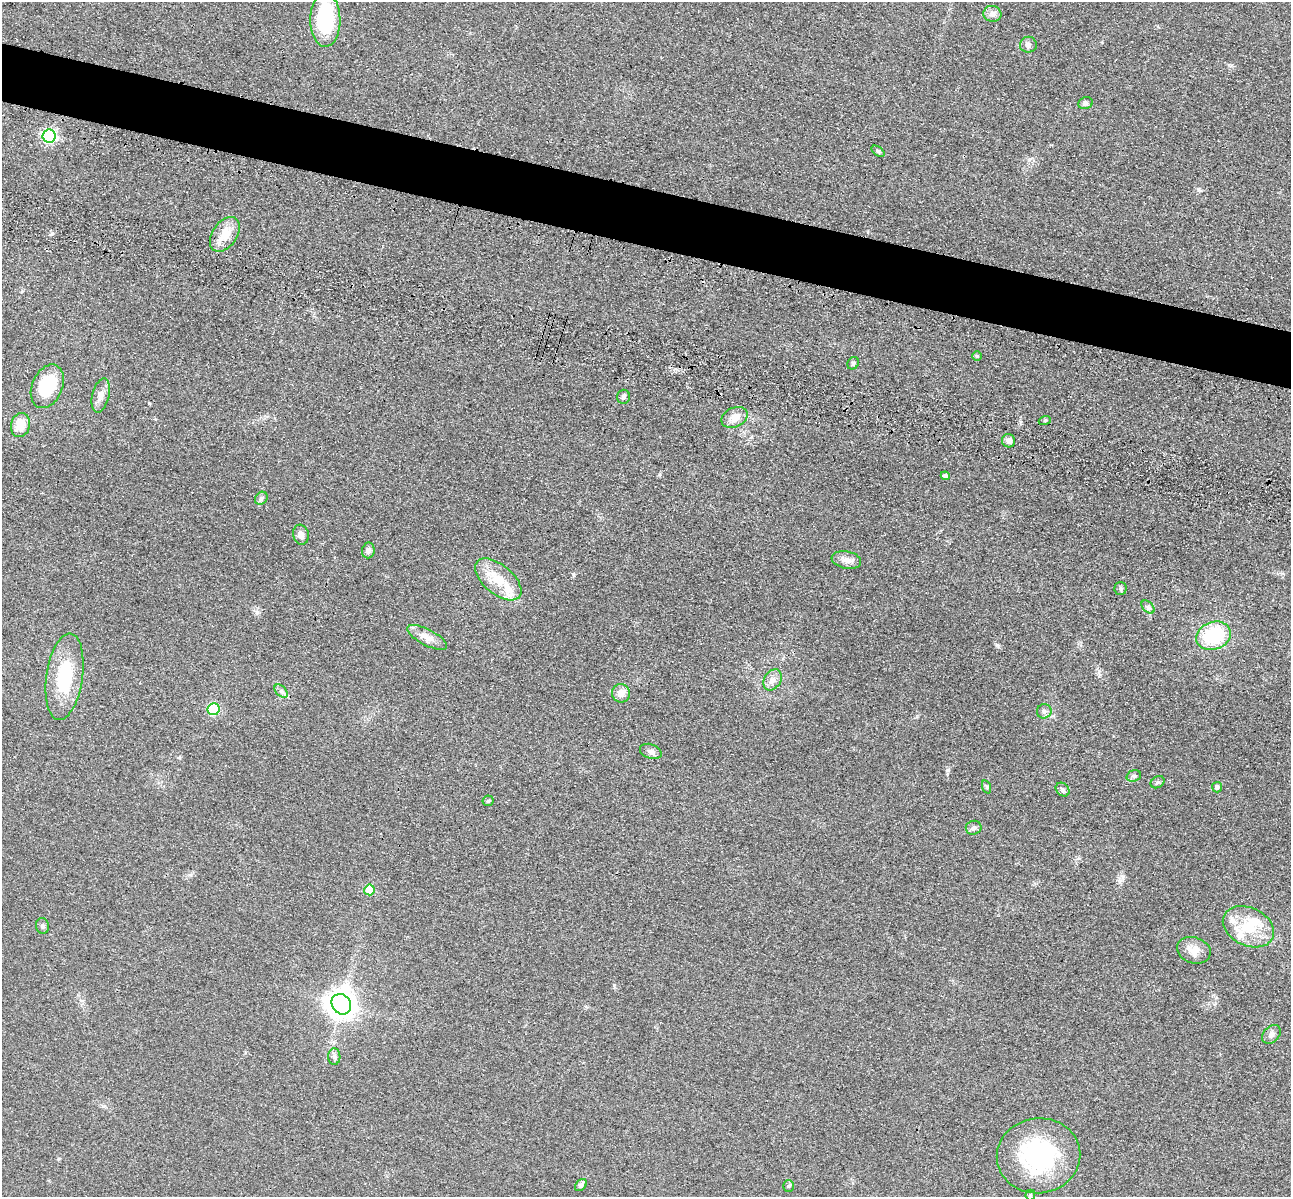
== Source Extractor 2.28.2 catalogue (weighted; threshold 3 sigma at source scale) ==
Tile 11 of 4 x 4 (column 3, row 3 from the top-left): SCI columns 2751-4039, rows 1591-2785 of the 5350 x 5365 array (HDU 1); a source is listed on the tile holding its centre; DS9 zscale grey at full resolution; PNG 1293 x 1199 px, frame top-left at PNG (2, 2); each listed source drawn as its Kron ellipse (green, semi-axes under 4 px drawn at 4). Shown black and unused: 5% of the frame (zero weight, under 3 of 4 exposures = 9% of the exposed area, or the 3 px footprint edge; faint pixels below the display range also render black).
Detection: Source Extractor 2.28.2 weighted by HDU 2 'WHT'; one run over the whole footprint, this tile lists its part. Background 0.0476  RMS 0.0084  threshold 0.0377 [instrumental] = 3 sigma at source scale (4.5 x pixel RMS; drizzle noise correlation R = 1.50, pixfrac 1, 0.05/0.05 arcsec/px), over >= 5 px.
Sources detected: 55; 1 inside a brighter object's white glare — neither listed nor drawn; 3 inside a brighter listed object's ellipse — not listed separately; the other 51 listed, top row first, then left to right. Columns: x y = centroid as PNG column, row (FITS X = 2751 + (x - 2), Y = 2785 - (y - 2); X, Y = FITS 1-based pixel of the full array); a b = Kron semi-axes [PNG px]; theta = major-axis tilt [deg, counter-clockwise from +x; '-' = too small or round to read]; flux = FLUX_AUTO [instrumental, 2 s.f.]
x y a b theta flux
992 14 9 8 - 3.5
325 20 27 15 -89 62
1028 45 8 8 - 3.3
1085 103 7 6 - 2
49 136 7 6 - 150
878 151 7 4 -36 1.4
225 234 19 12 56 16
977 356 5 5 - 1.3
853 363 6 5 - 1.8
47 386 23 15 67 39
101 395 17 8 75 6.5
623 397 7 6 - 2.1
735 417 14 9 25 9.2
1045 420 6 4 19 1
20 425 12 9 77 14
1009 441 7 6 - 3.9
945 476 4 4 - 2.2
261 498 7 5 45 2
301 535 10 8 -74 4
368 550 8 6 83 2.9
846 560 15 8 -11 5.7
498 579 28 14 -40 22
1120 588 6 6 - 1.6
1148 607 8 5 -45 2
1213 636 18 13 21 51
427 637 22 8 -27 7.6
64 677 44 18 82 48
772 680 11 8 57 4.9
281 691 8 5 -45 2.5
621 693 9 9 - 7.2
213 709 6 6 - 63
1044 711 7 7 - 2.5
651 751 11 7 -20 3.2
1134 776 7 5 18 1.9
1158 782 7 5 33 1.6
987 787 7 4 -71 1.2
1217 787 5 5 - 2.5
1063 790 7 6 - 2.3
488 801 6 5 - 1.3
974 828 8 7 - 2.3
369 890 5 5 - 20
42 926 8 6 -79 2
1248 927 27 19 -26 29
1194 950 17 13 -19 9.5
341 1004 11 9 -52 1100
1271 1034 11 8 47 3.9
334 1057 8 6 -88 2.3
1039 1156 42 37 7 100
581 1185 7 5 42 2.3
788 1186 6 5 - 1.2
1030 1195 5 5 - 1
Overlapping masked pixels (flux is a lower limit): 1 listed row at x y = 369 890
Unlisted compact peaks at least as high as the median listed source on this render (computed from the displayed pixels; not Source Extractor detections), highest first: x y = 997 645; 1123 876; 948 770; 52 233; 257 612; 573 574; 614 985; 1198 189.